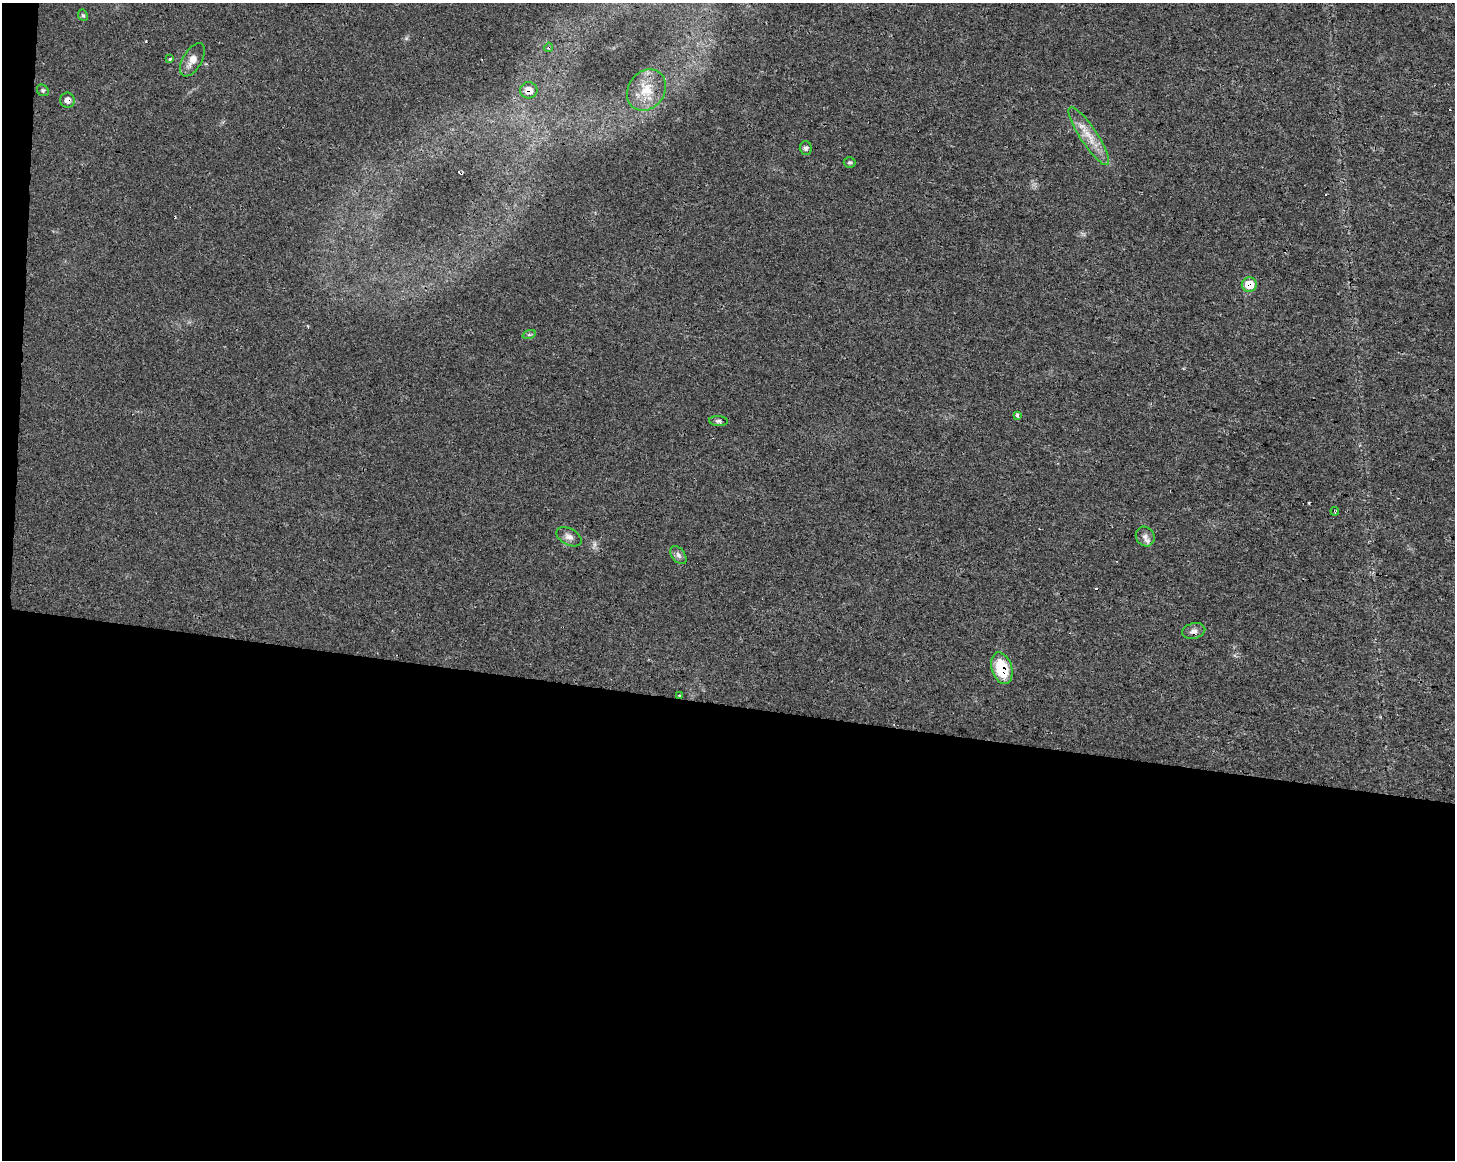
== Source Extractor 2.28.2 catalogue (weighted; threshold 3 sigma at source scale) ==
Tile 10 of 3 x 4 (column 1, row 4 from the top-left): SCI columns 282-1734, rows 1-1158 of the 4865 x 4639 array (HDU 1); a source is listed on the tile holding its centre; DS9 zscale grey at full resolution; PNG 1457 x 1162 px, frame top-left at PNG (2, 3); each listed source drawn as its Kron ellipse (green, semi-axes under 4 px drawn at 4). Shown black and unused: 40% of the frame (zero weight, under 3 of 4 exposures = <1% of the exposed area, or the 3 px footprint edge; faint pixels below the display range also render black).
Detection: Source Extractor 2.28.2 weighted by HDU 2 'WHT'; one run over the whole footprint, this tile lists its part. Background 0.0168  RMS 0.0031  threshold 0.0137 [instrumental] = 3 sigma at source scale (4.5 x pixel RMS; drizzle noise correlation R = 1.50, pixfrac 1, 0.0396/0.0396 arcsec/px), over >= 5 px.
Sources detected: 26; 4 cosmic-ray / hot-pixel residue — neither listed nor drawn; the other 22 listed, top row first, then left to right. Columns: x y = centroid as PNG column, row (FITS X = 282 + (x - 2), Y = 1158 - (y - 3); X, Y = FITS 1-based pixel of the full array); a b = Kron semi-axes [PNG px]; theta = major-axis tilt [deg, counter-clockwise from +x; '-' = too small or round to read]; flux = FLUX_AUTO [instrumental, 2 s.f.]
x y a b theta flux
83 15 6 4 -64 0.5
549 47 5 3 - 0.42
170 59 3 3 - 1.5
192 60 18 9 59 2.8
43 90 6 5 - 0.49
529 90 8 8 - 2.8
646 90 22 18 53 7
67 100 7 7 - 1.2
1089 136 34 8 -56 5.6
806 148 7 6 - 0.84
850 162 6 5 - 0.53
1249 284 7 7 - 5
529 335 7 4 19 0.53
1017 415 3 3 - 2.8
718 421 9 5 -4 0.7
1335 511 4 3 - 0.36
1145 536 10 9 - 1.6
569 537 13 8 -28 1.7
678 555 10 6 -53 1.1
1194 631 12 7 13 1.4
1002 668 16 10 -72 11
679 695 3 3 - 1
Overlapping masked pixels (flux is a lower limit): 6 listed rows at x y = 549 47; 529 90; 67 100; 1249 284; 1002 668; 679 695